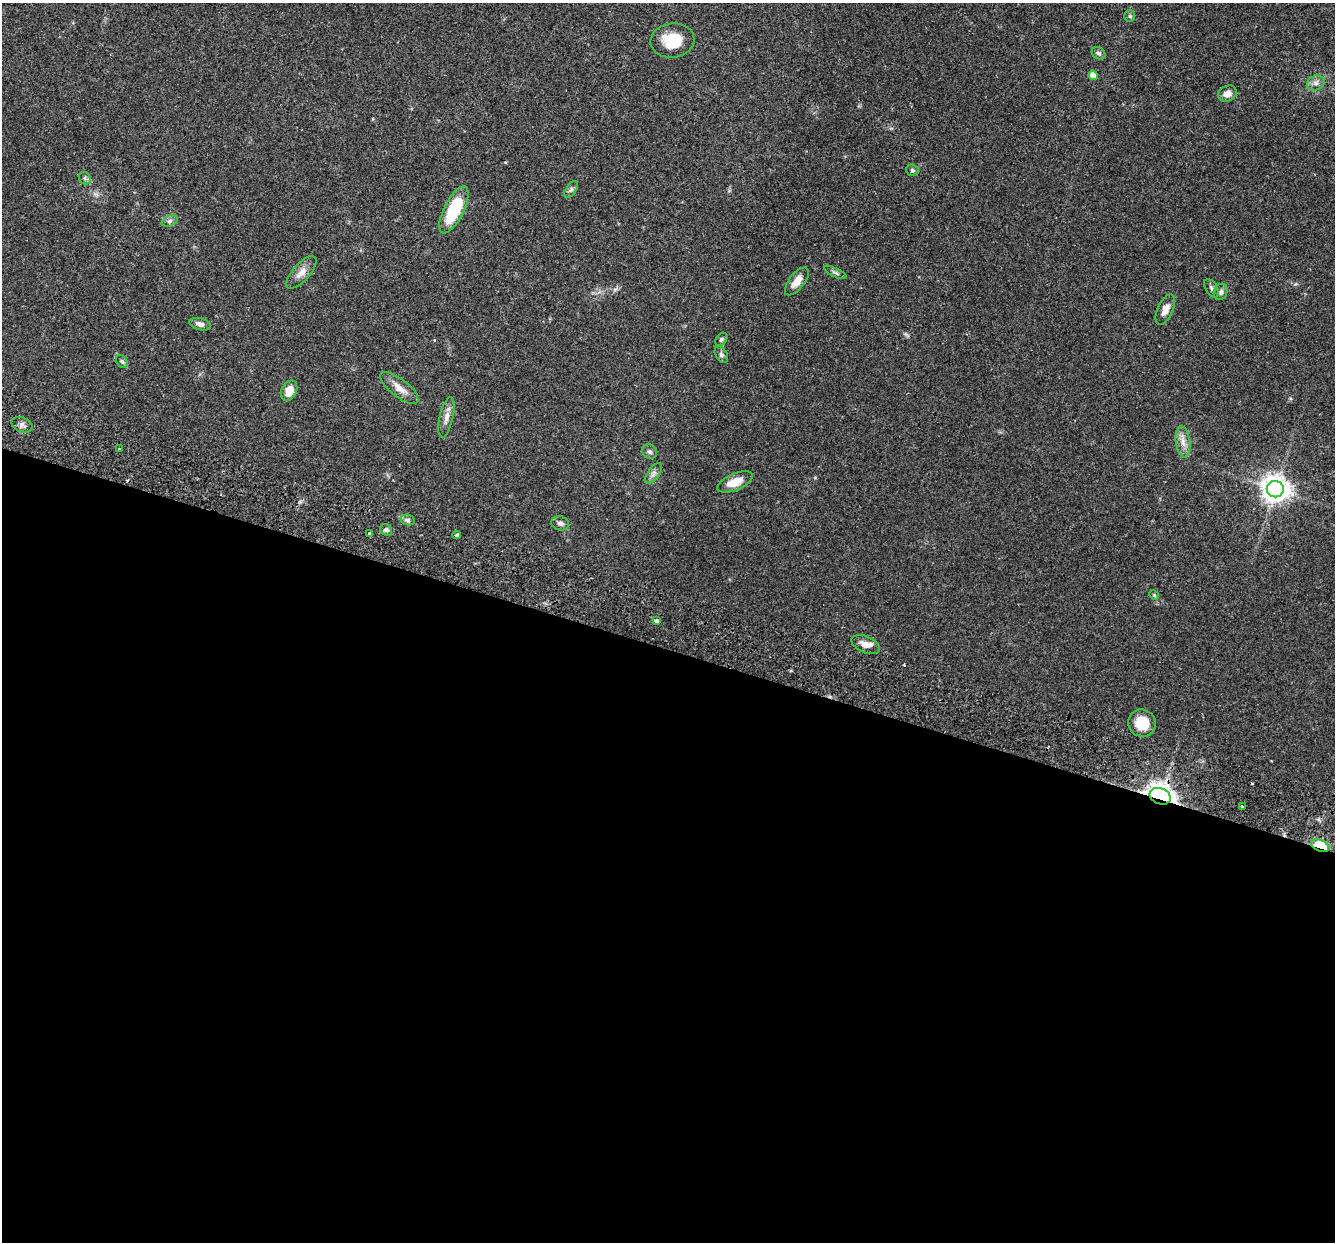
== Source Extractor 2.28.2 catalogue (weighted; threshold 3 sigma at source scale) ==
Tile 14 of 4 x 4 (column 2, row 4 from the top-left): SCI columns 1357-2689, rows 190-1429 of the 5382 x 5466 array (HDU 1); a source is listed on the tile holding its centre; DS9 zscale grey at full resolution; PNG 1337 x 1244 px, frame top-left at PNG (2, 3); each listed source drawn as its Kron ellipse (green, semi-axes under 4 px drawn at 4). Shown black and unused: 48% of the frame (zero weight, under 2 of 3 exposures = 3% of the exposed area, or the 3 px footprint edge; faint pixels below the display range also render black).
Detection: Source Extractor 2.28.2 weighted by HDU 2 'WHT'; one run over the whole footprint, this tile lists its part. Background 0.0527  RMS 0.0068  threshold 0.0305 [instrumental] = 3 sigma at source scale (4.5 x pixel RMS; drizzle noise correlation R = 1.50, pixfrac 1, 0.05/0.05 arcsec/px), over >= 5 px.
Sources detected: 46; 2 cosmic-ray / hot-pixel residue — neither listed nor drawn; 1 inside a brighter listed object's ellipse — not listed separately; the other 43 listed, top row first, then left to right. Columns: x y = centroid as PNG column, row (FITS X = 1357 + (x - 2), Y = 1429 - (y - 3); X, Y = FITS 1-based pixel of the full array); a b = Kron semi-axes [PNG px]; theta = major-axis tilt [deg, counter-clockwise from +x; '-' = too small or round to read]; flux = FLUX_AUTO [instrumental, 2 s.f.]
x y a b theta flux
1130 16 6 5 - 1.1
672 40 22 17 6 19
1098 53 7 5 -32 1.5
1093 75 5 4 - 8.6
1316 83 9 7 21 2.8
1227 94 10 7 26 4.9
912 170 6 5 - 1.4
85 178 6 5 - 1.3
571 189 9 5 56 1.6
454 210 26 9 63 32
170 221 8 5 27 1.9
301 272 20 8 48 5.7
835 272 12 4 -27 1.4
797 281 17 7 52 6.7
1211 288 10 5 -58 1.8
1221 292 8 6 70 2.1
1165 310 16 7 65 5
200 324 11 5 -15 3
721 339 7 5 51 1.2
721 355 9 5 -57 1.5
122 361 7 5 -50 1.4
399 388 23 9 -38 6.8
289 391 11 7 65 6.8
446 417 20 7 77 4.7
22 425 11 7 -22 2.6
1183 442 15 7 -82 4.9
119 449 3 2 - 0.45
650 452 8 7 - 1.8
654 473 12 6 53 2.7
735 482 19 8 22 8.9
1275 489 8 8 - 750
408 520 7 5 -14 1.6
560 523 9 7 -16 2.2
386 530 6 5 - 1.4
369 534 3 3 - 1.3
457 535 4 3 - 8.1
1154 595 5 4 - 0.69
657 621 4 3 - 7.9
866 645 15 8 -23 4.7
1142 723 14 13 - 12
1160 796 11 8 -21 550
1242 806 3 3 - 1.6
1320 846 10 5 -21 35
Overlapping masked pixels (flux is a lower limit): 3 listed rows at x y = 457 535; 1160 796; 1320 846